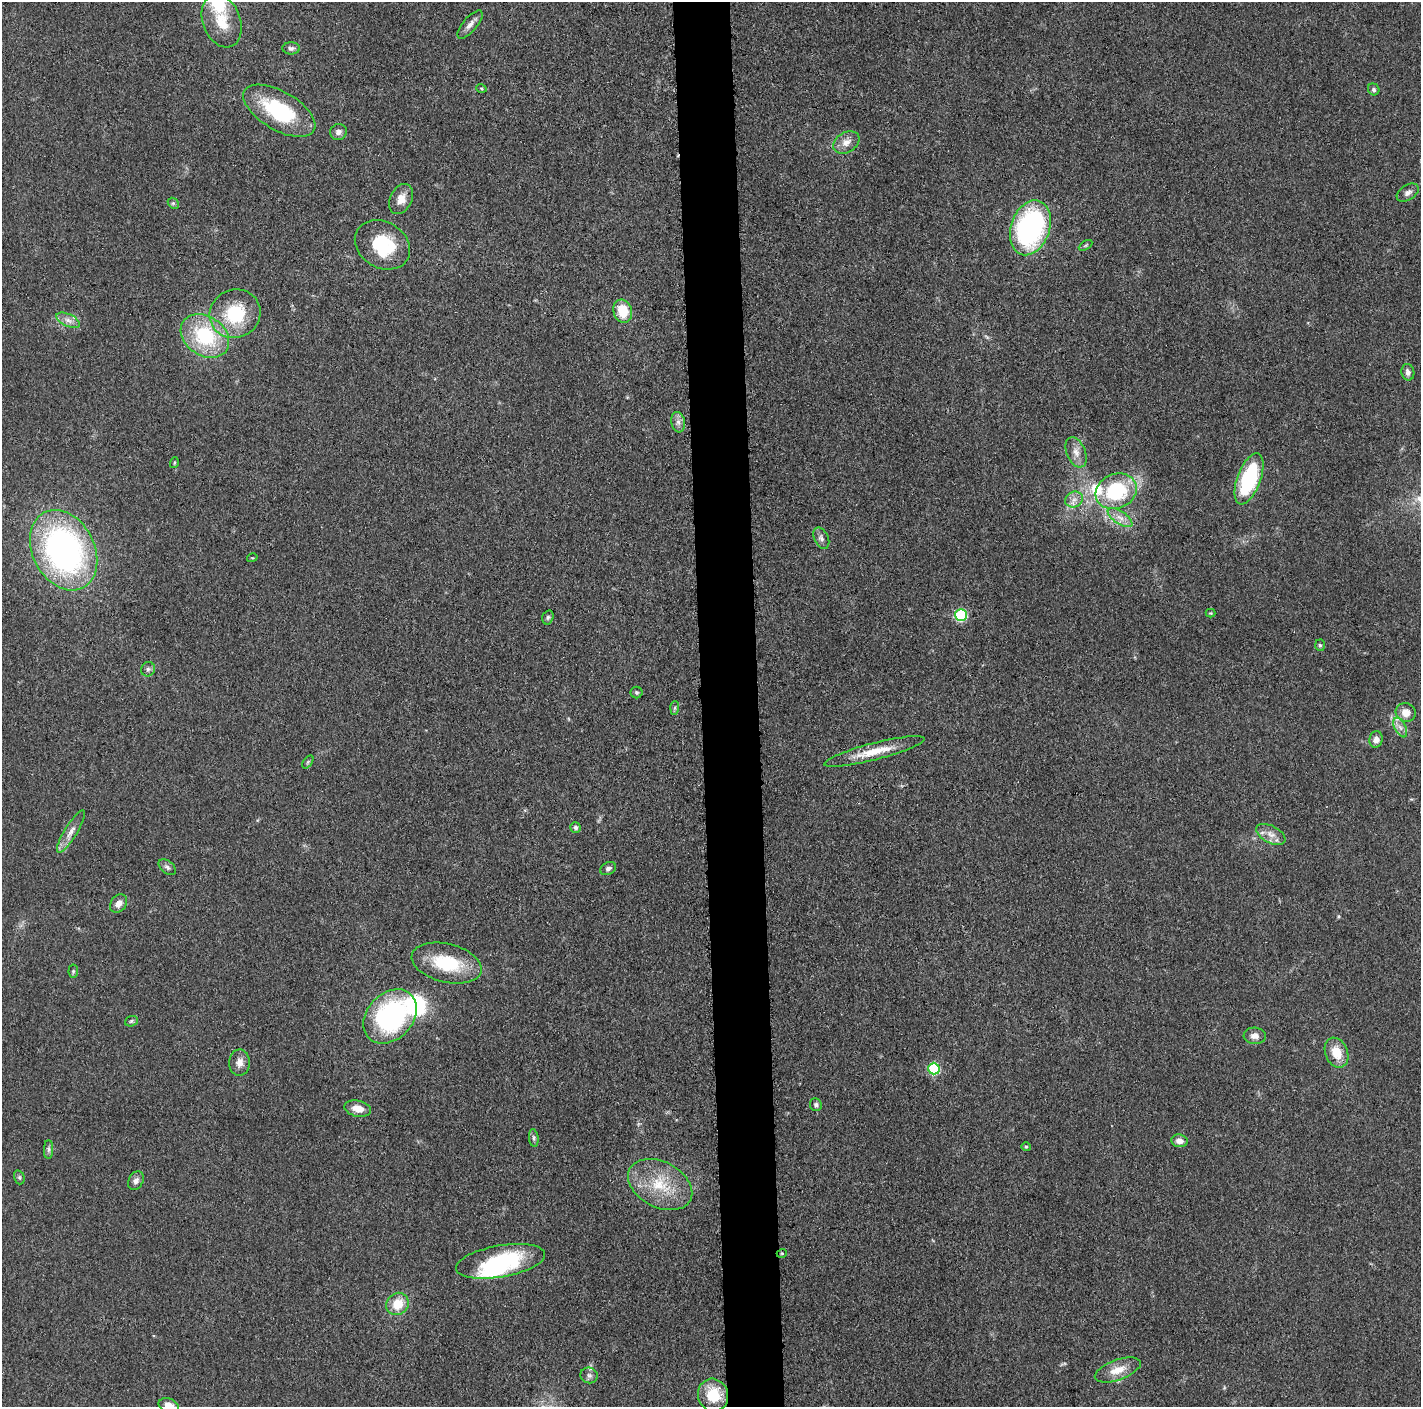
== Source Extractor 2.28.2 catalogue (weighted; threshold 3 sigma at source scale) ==
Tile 5 of 3 x 3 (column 2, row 2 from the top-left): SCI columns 1426-2844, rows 1422-2826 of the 4272 x 4249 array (HDU 1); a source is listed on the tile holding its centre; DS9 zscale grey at full resolution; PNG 1423 x 1409 px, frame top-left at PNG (2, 2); each listed source drawn as its Kron ellipse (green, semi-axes under 4 px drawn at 4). Shown black and unused: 4% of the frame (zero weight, under 3 of 5 exposures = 1% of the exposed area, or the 3 px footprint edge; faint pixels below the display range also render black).
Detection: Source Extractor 2.28.2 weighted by HDU 2 'WHT'; one run over the whole footprint, this tile lists its part. Background 0.0487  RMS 0.0052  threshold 0.0236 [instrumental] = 3 sigma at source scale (4.5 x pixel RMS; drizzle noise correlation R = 1.50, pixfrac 1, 0.05/0.05 arcsec/px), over >= 5 px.
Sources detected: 75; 2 inside a brighter object's white glare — neither listed nor drawn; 2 inside a brighter listed object's ellipse — not listed separately; the other 71 listed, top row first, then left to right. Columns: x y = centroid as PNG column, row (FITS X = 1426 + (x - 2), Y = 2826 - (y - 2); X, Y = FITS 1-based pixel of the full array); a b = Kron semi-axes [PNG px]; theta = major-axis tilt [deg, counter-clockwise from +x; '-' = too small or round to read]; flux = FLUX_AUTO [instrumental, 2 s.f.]
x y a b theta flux
222 21 27 18 -70 14
470 24 17 7 49 3.1
291 48 8 6 1 1.5
481 88 5 3 - 0.52
1374 89 6 5 - 1.2
279 111 40 19 -30 41
338 132 8 8 - 2.3
846 142 14 10 32 4.7
1408 193 12 7 33 2.5
401 199 16 11 64 5.9
173 203 6 4 -43 0.85
1030 228 28 19 70 110
382 245 29 23 -31 29
1086 245 7 4 31 0.83
623 311 11 9 -73 13
235 314 26 24 27 30
68 320 13 6 -25 3.1
205 336 26 19 -35 39
1408 372 8 6 -80 2.2
678 422 10 6 -80 2.5
1076 452 16 9 -68 4.5
174 463 5 3 - 0.54
1249 479 27 11 70 49
1116 491 21 17 23 41
1074 500 9 7 23 3
1120 518 14 6 -34 4.1
821 538 11 7 -65 2.1
64 550 42 31 -62 170
252 558 5 3 - 0.49
1210 613 5 4 - 0.53
961 615 6 6 - 45
548 617 7 5 74 1.1
1320 645 5 5 - 0.85
148 669 7 6 - 1.7
636 692 6 6 - 0.88
675 708 7 4 88 0.87
1406 713 10 9 - 5.6
1400 727 11 5 -63 2.8
1376 739 8 6 80 3
874 751 51 8 14 13
308 762 7 4 53 0.75
575 827 5 5 - 1.4
71 832 24 6 58 4.7
1271 834 16 8 -27 4.5
167 867 10 6 -40 1.6
608 869 8 6 27 1.5
118 904 10 7 51 3.8
447 963 36 19 -14 29
73 971 7 5 84 0.93
390 1016 30 23 47 91
131 1021 6 5 - 0.89
1255 1036 11 8 -4 3.3
1336 1053 15 11 -67 10
239 1063 13 10 87 4
934 1069 6 5 - 38
816 1105 6 6 - 1.4
358 1109 13 8 -12 5.9
534 1138 9 4 -83 1.2
1179 1141 8 6 -8 3.2
1026 1147 5 4 - 0.62
48 1150 9 4 90 1.4
19 1177 7 5 -73 0.94
136 1181 10 7 61 2.2
660 1185 34 23 -27 24
782 1253 5 3 - 0.58
501 1261 45 16 10 34
397 1304 12 10 41 11
1118 1370 24 10 20 8.5
589 1375 9 7 -16 2
713 1395 16 15 - 17
169 1405 10 7 -20 5.5
Isophote crosses this tile's border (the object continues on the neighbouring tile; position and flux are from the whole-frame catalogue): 1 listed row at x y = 169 1405